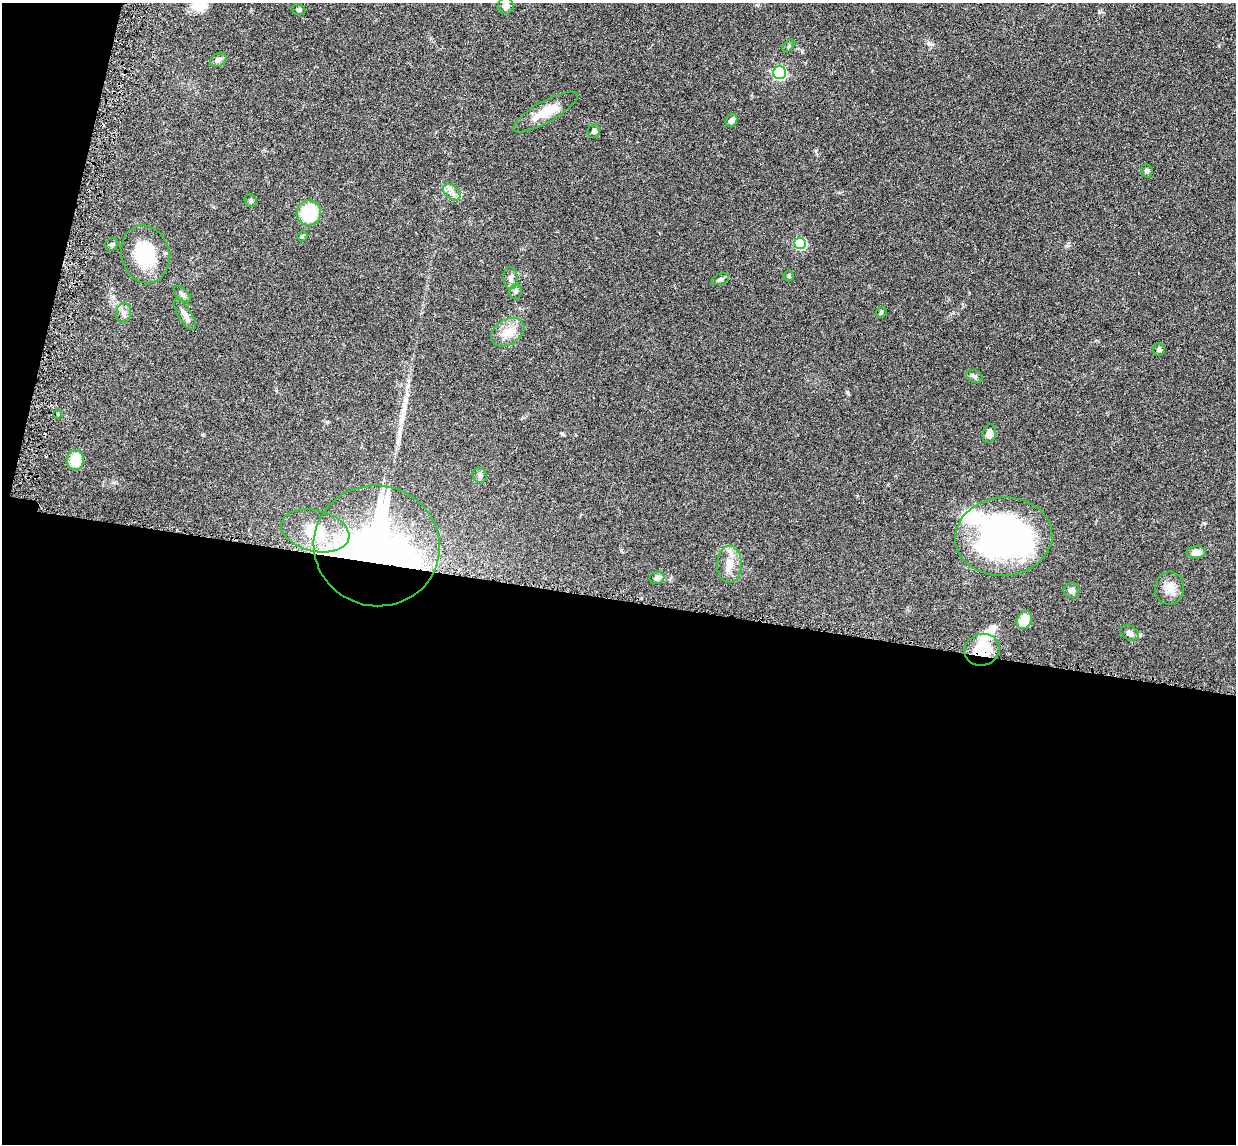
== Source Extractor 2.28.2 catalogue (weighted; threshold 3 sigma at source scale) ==
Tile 13 of 4 x 4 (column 1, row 4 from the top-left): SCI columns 90-1323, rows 155-1296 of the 5085 x 5014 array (HDU 1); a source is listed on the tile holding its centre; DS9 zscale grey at full resolution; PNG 1238 x 1146 px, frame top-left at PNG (2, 3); each listed source drawn as its Kron ellipse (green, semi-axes under 4 px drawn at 4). Shown black and unused: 50% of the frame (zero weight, under 3 of 6 exposures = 3% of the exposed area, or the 3 px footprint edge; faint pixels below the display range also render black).
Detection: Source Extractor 2.28.2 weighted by HDU 2 'WHT'; one run over the whole footprint, this tile lists its part. Background 0.0461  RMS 0.0033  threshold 0.0133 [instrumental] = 3 sigma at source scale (4.09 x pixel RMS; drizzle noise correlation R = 1.36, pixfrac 0.8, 0.05/0.05 arcsec/px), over >= 5 px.
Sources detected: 47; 1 cosmic-ray / hot-pixel residue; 1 long thin detection or spike segment (spike, bleed or trail) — neither listed nor drawn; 3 inside a brighter listed object's ellipse — not listed separately; the other 42 listed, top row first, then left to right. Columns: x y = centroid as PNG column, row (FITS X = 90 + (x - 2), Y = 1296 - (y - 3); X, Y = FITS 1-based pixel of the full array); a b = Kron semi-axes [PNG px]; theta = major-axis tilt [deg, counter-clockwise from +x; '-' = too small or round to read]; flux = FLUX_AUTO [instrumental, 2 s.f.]
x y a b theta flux
506 6 8 8 - 1.1
298 10 7 5 -15 0.55
788 46 7 4 51 0.45
218 60 9 6 33 1.1
780 73 6 6 - 41
545 112 37 10 29 6.1
731 120 7 5 55 1.5
594 131 6 6 - 0.96
1147 171 6 5 - 0.62
452 192 10 6 -40 1.4
251 201 6 6 - 0.56
309 213 12 12 - 13
302 236 5 4 - 0.38
800 243 6 5 - 22
112 244 7 6 - 0.6
145 254 29 24 -76 14
789 276 5 5 - 0.46
510 278 11 7 -87 1.3
720 279 9 5 18 0.73
516 291 8 6 77 0.64
182 294 10 5 -42 0.83
881 312 6 4 49 0.39
123 313 10 7 81 1.3
185 315 17 6 -59 1.8
508 332 18 12 33 4.2
1159 349 6 6 - 0.7
974 376 8 6 -29 0.69
57 414 4 3 - 0.26
989 434 9 6 77 2
75 460 10 8 84 8.7
480 475 8 7 - 1
315 531 35 20 -14 13
1004 537 48 39 5 100
377 546 63 60 -14 170
1196 552 9 6 0 2.3
729 564 18 12 90 3.9
657 578 7 6 - 1.3
1169 588 16 14 84 3.4
1072 590 8 7 - 1.4
1024 620 9 7 63 5.1
1130 633 9 7 -26 1.3
982 650 18 15 22 10
Overlapping masked pixels (flux is a lower limit): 2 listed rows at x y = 377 546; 982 650
Unlisted compact peaks at least as high as the median listed source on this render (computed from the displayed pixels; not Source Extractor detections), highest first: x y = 847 392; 930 44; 562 434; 802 52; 1067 246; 1099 12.